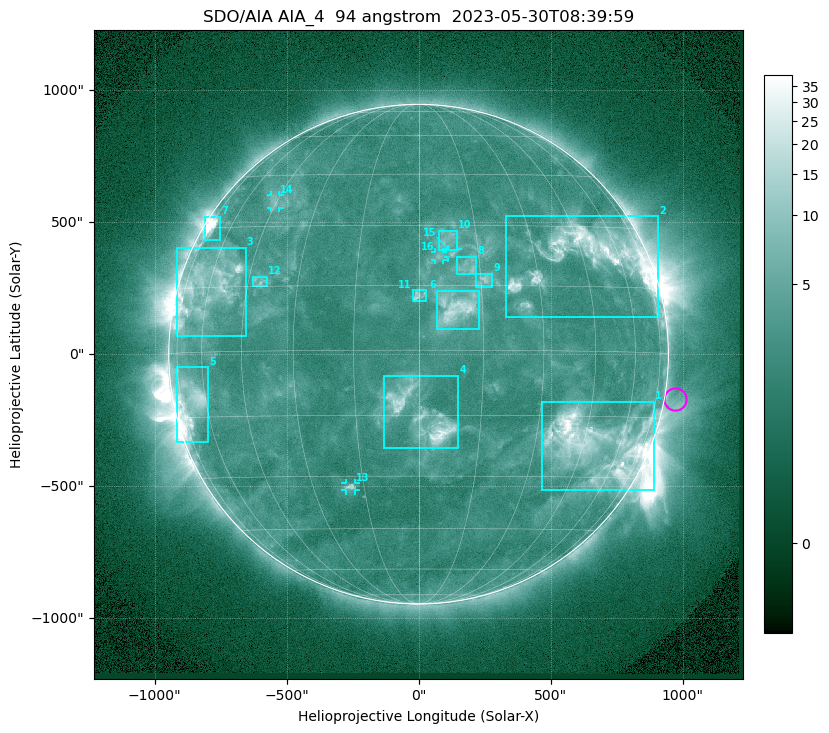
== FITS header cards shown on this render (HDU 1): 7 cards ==
TELESCOP= 'SDO/AIA '           / For AIA: SDO/AIA
INSTRUME= 'AIA_4   '           / For AIA: AIA_ATA1, AIA_ATA2, AIA_ATA3 or AIA_AT
WAVELNTH=                   94 / [angstrom] Wavelength
WAVEUNIT= 'angstrom'           / Wavelength unit: angstrom
DATE-OBS= '2023-05-30T08:39:59.123' / [ISO] Date when observation started; ISO 8
CTYPE1  = 'HPLN-TAN'           / CTYPE1: HPLN
CTYPE2  = 'HPLT-TAN'           / CTYPE2: HPLT

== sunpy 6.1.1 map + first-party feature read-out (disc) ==
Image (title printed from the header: SDO/AIA AIA_4  94 angstrom  2023-05-30T08:39:59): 1024 x 1024 px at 2.4 arcsec/px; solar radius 947 arcsec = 394 px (full disc in frame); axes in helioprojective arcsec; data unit not stated in the header (colour bar unlabelled)
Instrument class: DISC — disc imager (sunpy class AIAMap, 94 A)
Bright regions (active regions / flare kernels): reference = the median radial profile (limb darkening/brightening removed); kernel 9 px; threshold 5 sigma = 3.88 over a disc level ~2.54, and >= 1.15x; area >= 12 px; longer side >= 9 px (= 22 arcsec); searched inside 0.97 R_sun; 16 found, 16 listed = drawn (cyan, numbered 1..; 4 of them under ~33 arcsec drawn as corner ticks so the feature stays visible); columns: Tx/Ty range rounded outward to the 5 arcsec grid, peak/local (2 s.f.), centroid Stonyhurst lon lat
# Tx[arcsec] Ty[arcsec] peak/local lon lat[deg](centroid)
1 465..895 -515..-180 15 +49 -22
2 330..910 140..525 12 +47 +23
3 -915..-655 70..405 8.8 -60 +15
4 -135..150 -355..-80 9.5 +1 -15
5 -920..-795 -335..-50 7.1 -68 -11
6 70..230 90..240 6.7 +9 +10
7 -810..-750 430..520 11 -71 +30
8 145..220 300..370 3.8 +12 +20
9 215..280 255..305 4.6 +16 +16
10 80..145 395..470 3.3 +7 +26
11 -25..30 200..245 4.1 +0 +13
12 -630..-575 255..295 3.5 -41 +16
13 -275..-240 -515..-490 4.9 -19 -33
14 -560..-525 555..605 3.2 -46 +37
15 110..150 365..400 4 +9 +23
16 60..90 355..390 3.3 +5 +22
Off-limb structures (1.02-1.3 R_sun): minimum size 162 px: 2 found; the strongest spans PA ~225..305 deg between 1.02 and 1.3 R_sun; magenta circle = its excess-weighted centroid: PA ~260 deg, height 1.04 R_sun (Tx ~970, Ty ~-170 arcsec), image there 1.5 x the reference